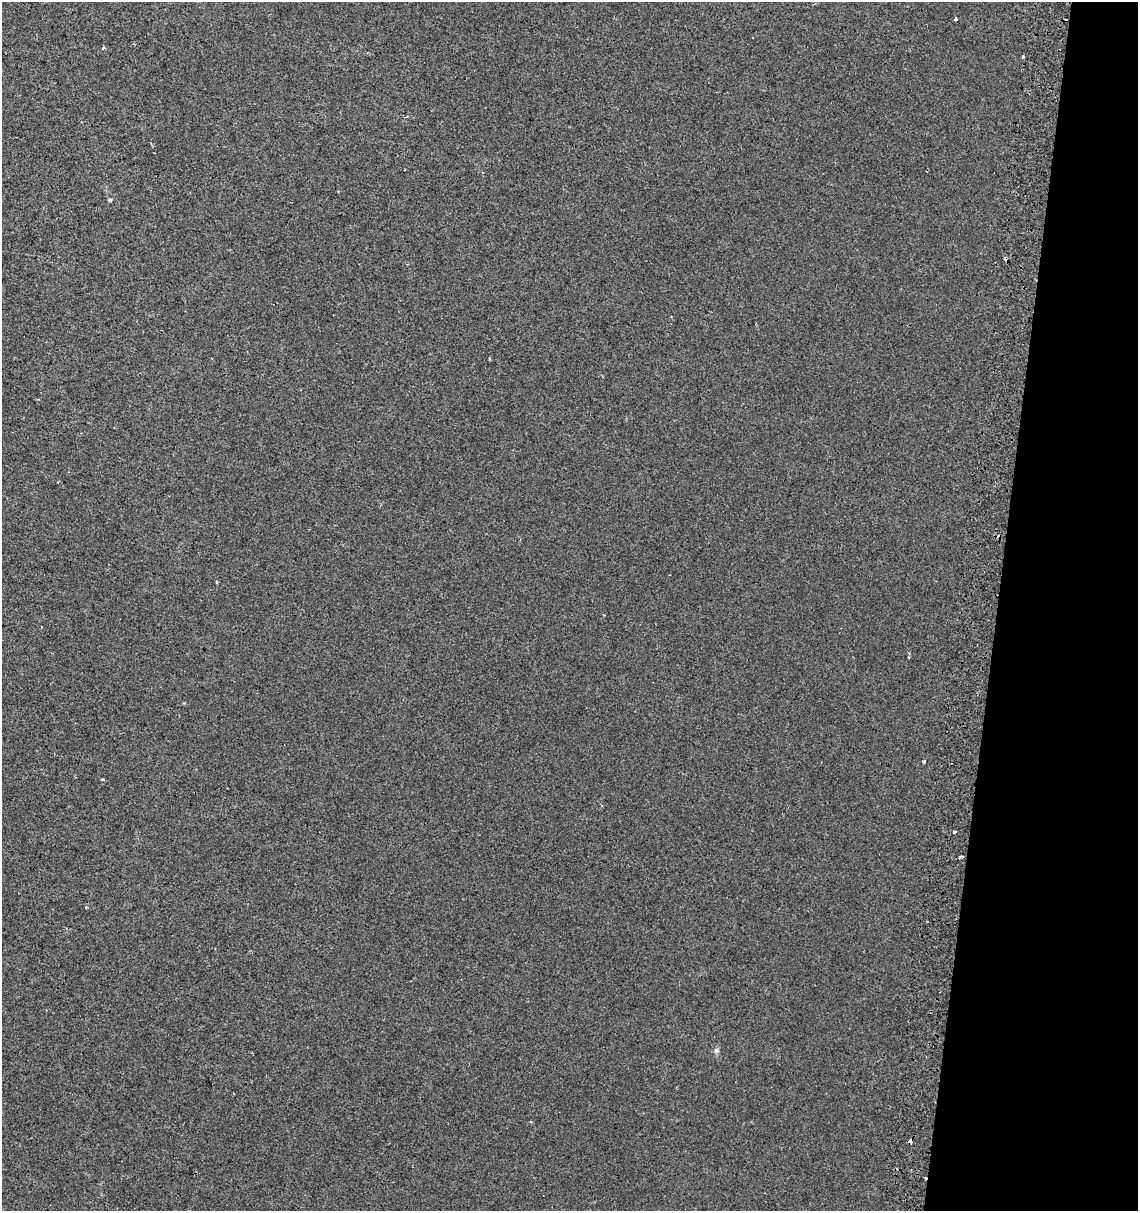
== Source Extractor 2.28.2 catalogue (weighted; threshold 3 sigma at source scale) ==
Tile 8 of 4 x 4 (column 4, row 2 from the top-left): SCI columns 3734-4869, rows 2425-3633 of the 5136 x 4857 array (HDU 1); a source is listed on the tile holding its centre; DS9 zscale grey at full resolution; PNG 1140 x 1213 px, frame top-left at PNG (2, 2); no overlay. Shown black and unused: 12% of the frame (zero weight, under 2 of 3 exposures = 2% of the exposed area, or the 3 px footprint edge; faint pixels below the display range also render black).
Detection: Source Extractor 2.28.2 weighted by HDU 2 'WHT'; one run over the whole footprint, this tile lists its part. Background 9.81e-04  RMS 0.0028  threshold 0.0124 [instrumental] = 3 sigma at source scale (4.5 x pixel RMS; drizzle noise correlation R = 1.50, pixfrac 1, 0.0396/0.0396 arcsec/px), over >= 5 px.
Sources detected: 15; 3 cosmic-ray / hot-pixel residue — not listed; the other 12 listed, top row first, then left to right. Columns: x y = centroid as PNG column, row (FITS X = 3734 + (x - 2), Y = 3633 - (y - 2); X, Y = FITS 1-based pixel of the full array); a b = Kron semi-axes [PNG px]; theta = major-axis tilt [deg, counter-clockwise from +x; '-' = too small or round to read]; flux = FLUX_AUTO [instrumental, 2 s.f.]
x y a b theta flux
955 19 3 3 - 4.9
103 47 4 3 - 0.38
1023 57 3 3 - 3.2
110 200 4 3 - 0.49
217 582 3 3 - 0.5
604 615 3 2 - 0.17
924 761 4 3 - 0.64
954 832 3 3 - 0.77
962 857 4 3 - 0.32
86 907 3 3 - 0.25
716 1050 7 6 - 0.64
910 1141 3 3 - 1.7
Overlapping masked pixels (flux is a lower limit): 1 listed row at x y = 910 1141